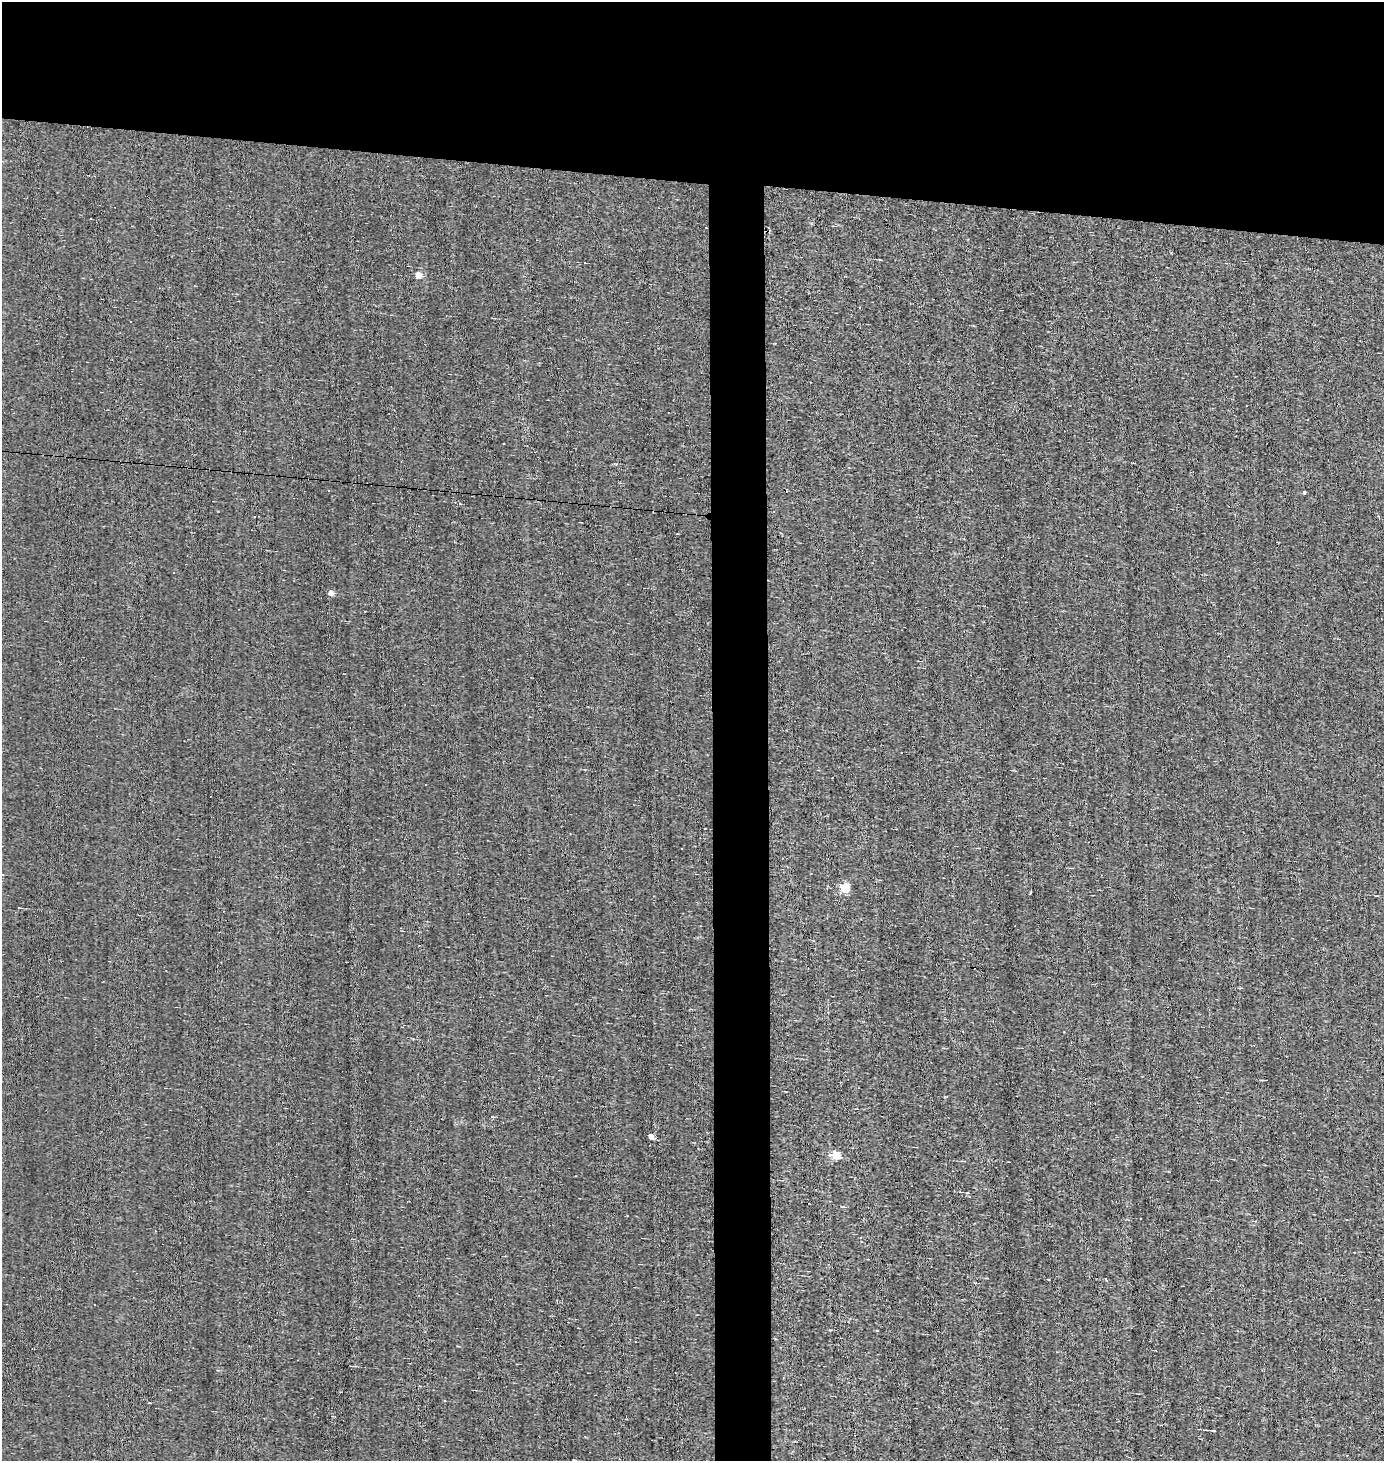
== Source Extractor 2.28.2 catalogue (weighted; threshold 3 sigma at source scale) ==
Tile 2 of 3 x 3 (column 2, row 1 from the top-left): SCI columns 1469-2850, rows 2918-4376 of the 4380 x 4376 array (HDU 1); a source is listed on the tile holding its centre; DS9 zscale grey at full resolution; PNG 1386 x 1463 px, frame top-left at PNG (2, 2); no overlay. Shown black and unused: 16% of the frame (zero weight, under 3 of 4 exposures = <1% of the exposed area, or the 3 px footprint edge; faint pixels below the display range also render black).
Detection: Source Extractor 2.28.2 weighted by HDU 2 'WHT'; one run over the whole footprint, this tile lists its part. Background -0.00115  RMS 0.05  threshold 0.225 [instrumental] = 3 sigma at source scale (4.5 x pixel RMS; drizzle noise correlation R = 1.50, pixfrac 1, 0.05/0.05 arcsec/px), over >= 5 px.
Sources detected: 24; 8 cosmic-ray / hot-pixel residue — not listed; the other 16 listed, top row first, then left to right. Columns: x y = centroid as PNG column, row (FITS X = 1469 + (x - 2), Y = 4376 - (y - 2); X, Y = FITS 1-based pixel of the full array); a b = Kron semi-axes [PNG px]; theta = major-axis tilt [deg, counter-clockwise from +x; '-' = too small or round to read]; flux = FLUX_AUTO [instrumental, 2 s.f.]
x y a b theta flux
90 219 3 2 - 9.2
880 260 4 3 - 3.5
585 263 3 2 - 2.6
418 275 5 4 - 97
1304 492 3 3 - 8.8
173 573 3 2 - 6.4
330 593 4 4 - 60
846 888 5 5 - 340
19 908 4 2 - 3.9
651 1136 5 4 - 62
837 1155 6 5 - 220
860 1238 3 2 - 4
1106 1279 3 3 - 6.5
877 1331 3 3 - 3.9
352 1366 6 2 0 4.4
1213 1430 5 2 - 6.1
Unlisted compact peaks at least as high as the median listed source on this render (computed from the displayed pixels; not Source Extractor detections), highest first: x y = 1030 893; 830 1330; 616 464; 945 1097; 218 1370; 460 504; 492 1117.